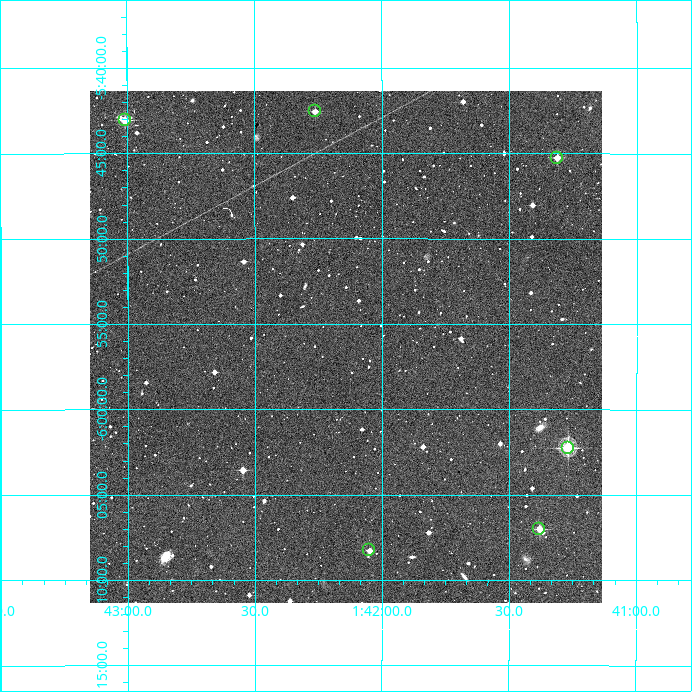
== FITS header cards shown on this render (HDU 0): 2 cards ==
NAXIS1  =                  512
NAXIS2  =                  512

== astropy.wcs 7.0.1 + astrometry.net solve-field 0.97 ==
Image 512 x 512 px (HDU 0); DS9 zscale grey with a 90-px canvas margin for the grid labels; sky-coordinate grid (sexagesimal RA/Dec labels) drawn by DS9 from the SOLVED WCS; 6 Tycho-2 reference stars matched to detected sources circled (green)
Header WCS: RA---TAN/DEC--TAN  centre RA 01:42:08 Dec -05:56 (25.54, -5.94 deg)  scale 3.52 arcsec/px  FOV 30.0' x 30.0'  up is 0 deg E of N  parity normal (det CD < 0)
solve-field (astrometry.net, Tycho-2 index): VERIFIED the header's WCS against the Tycho-2 star catalogue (verified at 2 index scales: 6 matches each, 0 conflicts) and refined it, rather than solving blind
Solved WCS: RA---TAN-SIP/DEC--TAN-SIP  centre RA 01:42:09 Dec -05:56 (25.54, -5.94 deg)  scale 3.52 arcsec/px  FOV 30.0' x 30.0'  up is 0 deg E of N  parity normal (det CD < 0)
The solver's refit moves the header's centre by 3 arcsec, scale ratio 1.001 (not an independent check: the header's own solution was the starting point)
Tycho-2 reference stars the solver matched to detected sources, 6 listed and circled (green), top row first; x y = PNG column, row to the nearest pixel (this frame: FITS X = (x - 90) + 1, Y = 512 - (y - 91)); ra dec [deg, ICRS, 3 dp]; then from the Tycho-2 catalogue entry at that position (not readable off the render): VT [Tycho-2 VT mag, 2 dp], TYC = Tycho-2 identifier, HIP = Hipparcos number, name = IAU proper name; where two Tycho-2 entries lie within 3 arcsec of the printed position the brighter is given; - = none
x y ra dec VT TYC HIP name
315 111 25.565 -5.709 11.91 4687-1886-1 - -
125 120 25.752 -5.718 10.72 4687-1743-1 - -
557 158 25.328 -5.754 11.65 4687-2094-1 - -
568 448 25.317 -6.037 9.47 4687-1456-1 - -
539 529 25.345 -6.117 11.40 4687-2323-1 - -
369 550 25.512 -6.138 12.51 4687-2147-1 - -